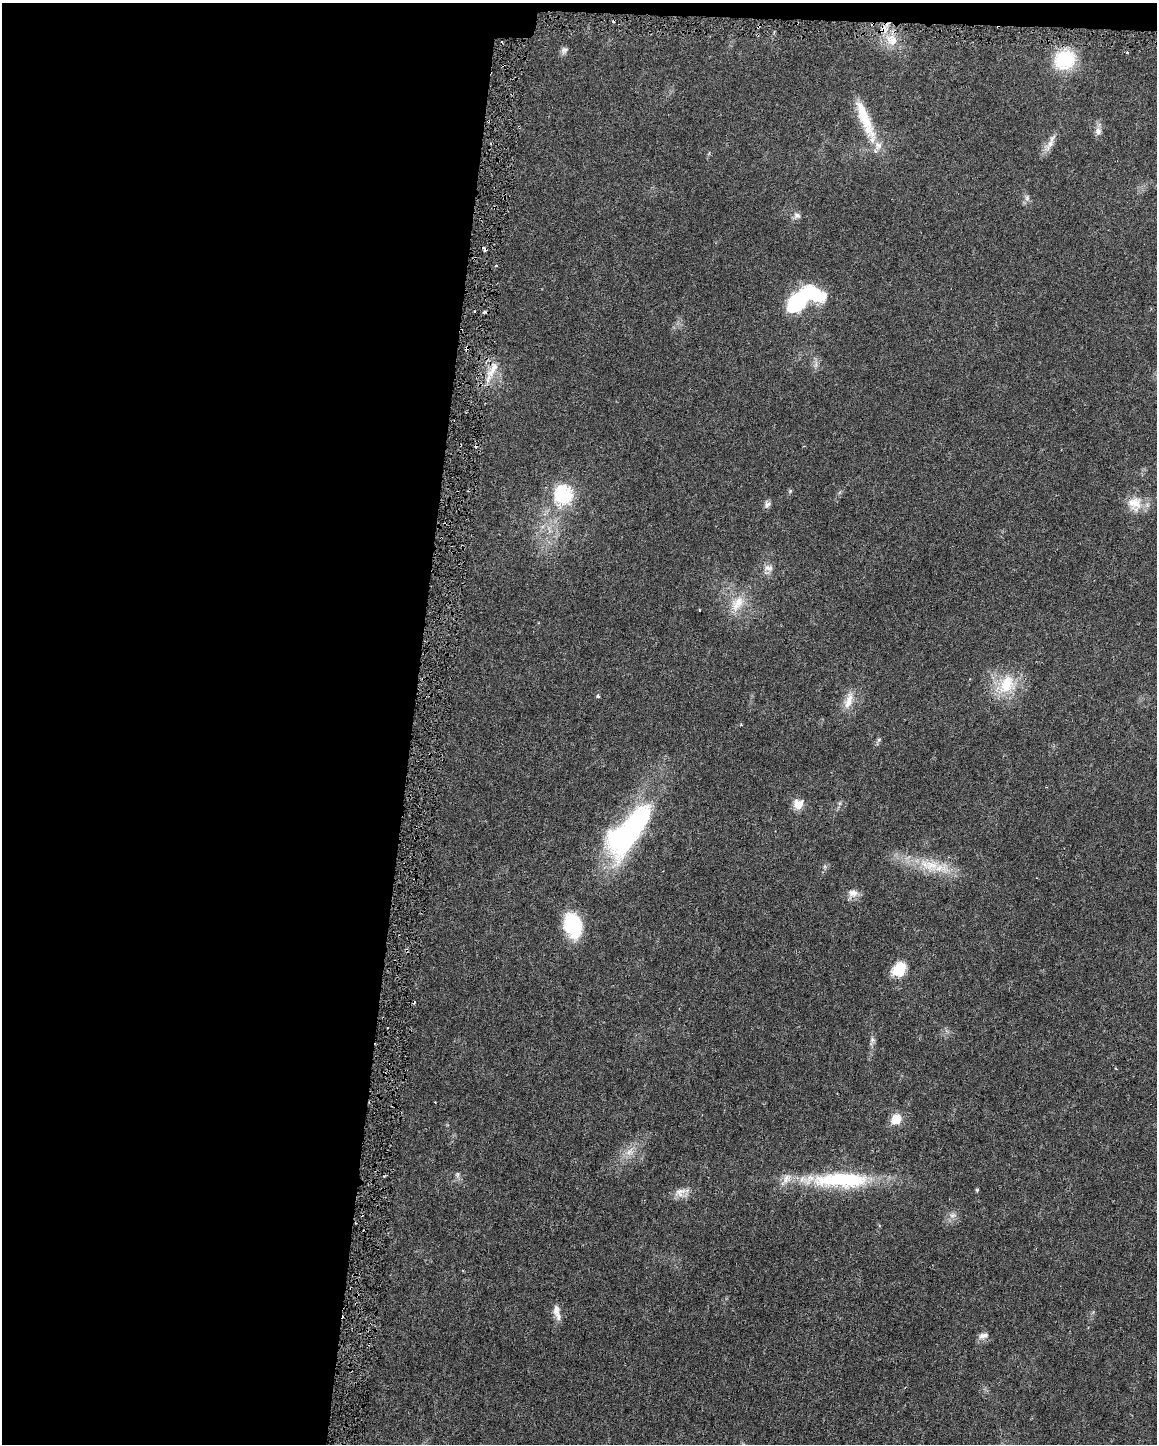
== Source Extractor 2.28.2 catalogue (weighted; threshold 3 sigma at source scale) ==
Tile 1 of 4 x 3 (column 1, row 1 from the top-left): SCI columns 1-1155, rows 3121-4562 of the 4627 x 4854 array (HDU 1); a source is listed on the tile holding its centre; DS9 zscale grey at full resolution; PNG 1159 x 1446 px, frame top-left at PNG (2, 3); no overlay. Shown black and unused: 36% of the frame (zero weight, under 3 of 6 exposures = <1% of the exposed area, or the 3 px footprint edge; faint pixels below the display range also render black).
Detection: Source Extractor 2.28.2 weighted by HDU 2 'WHT'; one run over the whole footprint, this tile lists its part. Background 0.0283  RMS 0.002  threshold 0.00822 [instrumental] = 3 sigma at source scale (4.09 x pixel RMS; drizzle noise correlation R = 1.36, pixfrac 0.8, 0.0396/0.0396 arcsec/px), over >= 5 px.
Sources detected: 51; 1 inside a brighter object's white glare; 6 cosmic-ray / hot-pixel residue — not listed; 3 inside a brighter listed object's ellipse — not listed separately; the other 41 listed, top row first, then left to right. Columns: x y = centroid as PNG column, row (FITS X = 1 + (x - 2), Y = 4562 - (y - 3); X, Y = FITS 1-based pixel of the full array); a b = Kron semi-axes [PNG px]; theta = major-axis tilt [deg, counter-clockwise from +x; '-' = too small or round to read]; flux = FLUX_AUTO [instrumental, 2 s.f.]
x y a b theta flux
892 40 16 13 -82 3.3
564 50 11 8 52 0.72
1065 59 24 21 29 10
503 65 4 2 - 0.24
865 121 62 12 -69 7.5
1098 131 10 8 -90 1
1050 144 27 8 56 1.8
1027 198 9 6 75 0.64
797 215 10 8 -26 0.82
805 297 39 17 30 27
467 348 4 3 - 0.6
493 369 26 9 66 3.1
790 491 6 5 - 0.28
563 494 10 10 - 23
767 504 10 8 52 0.75
1135 504 22 20 -75 3.6
768 568 14 9 0 1.3
737 603 26 16 58 4.3
699 610 3 2 - 0.13
1006 684 33 23 51 7.4
598 696 4 3 - 0.45
849 700 26 10 74 2.6
879 740 6 5 - 0.36
840 803 7 4 71 0.34
798 804 14 12 21 1.9
628 831 71 27 52 40
930 865 37 17 -13 7.2
853 893 14 10 -6 1.4
573 925 25 17 -78 12
899 969 16 12 54 5.6
872 1040 7 7 - 0.52
1116 1069 4 3 - 0.2
896 1119 10 9 - 3.8
630 1152 14 10 51 2
457 1175 8 6 -90 0.53
849 1179 64 22 6 16
977 1190 4 3 - 0.3
680 1192 19 11 23 1.8
953 1215 11 8 9 0.95
556 1310 15 8 87 1.4
983 1336 15 8 18 1
Overlapping masked pixels (flux is a lower limit): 4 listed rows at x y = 892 40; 503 65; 467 348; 493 369